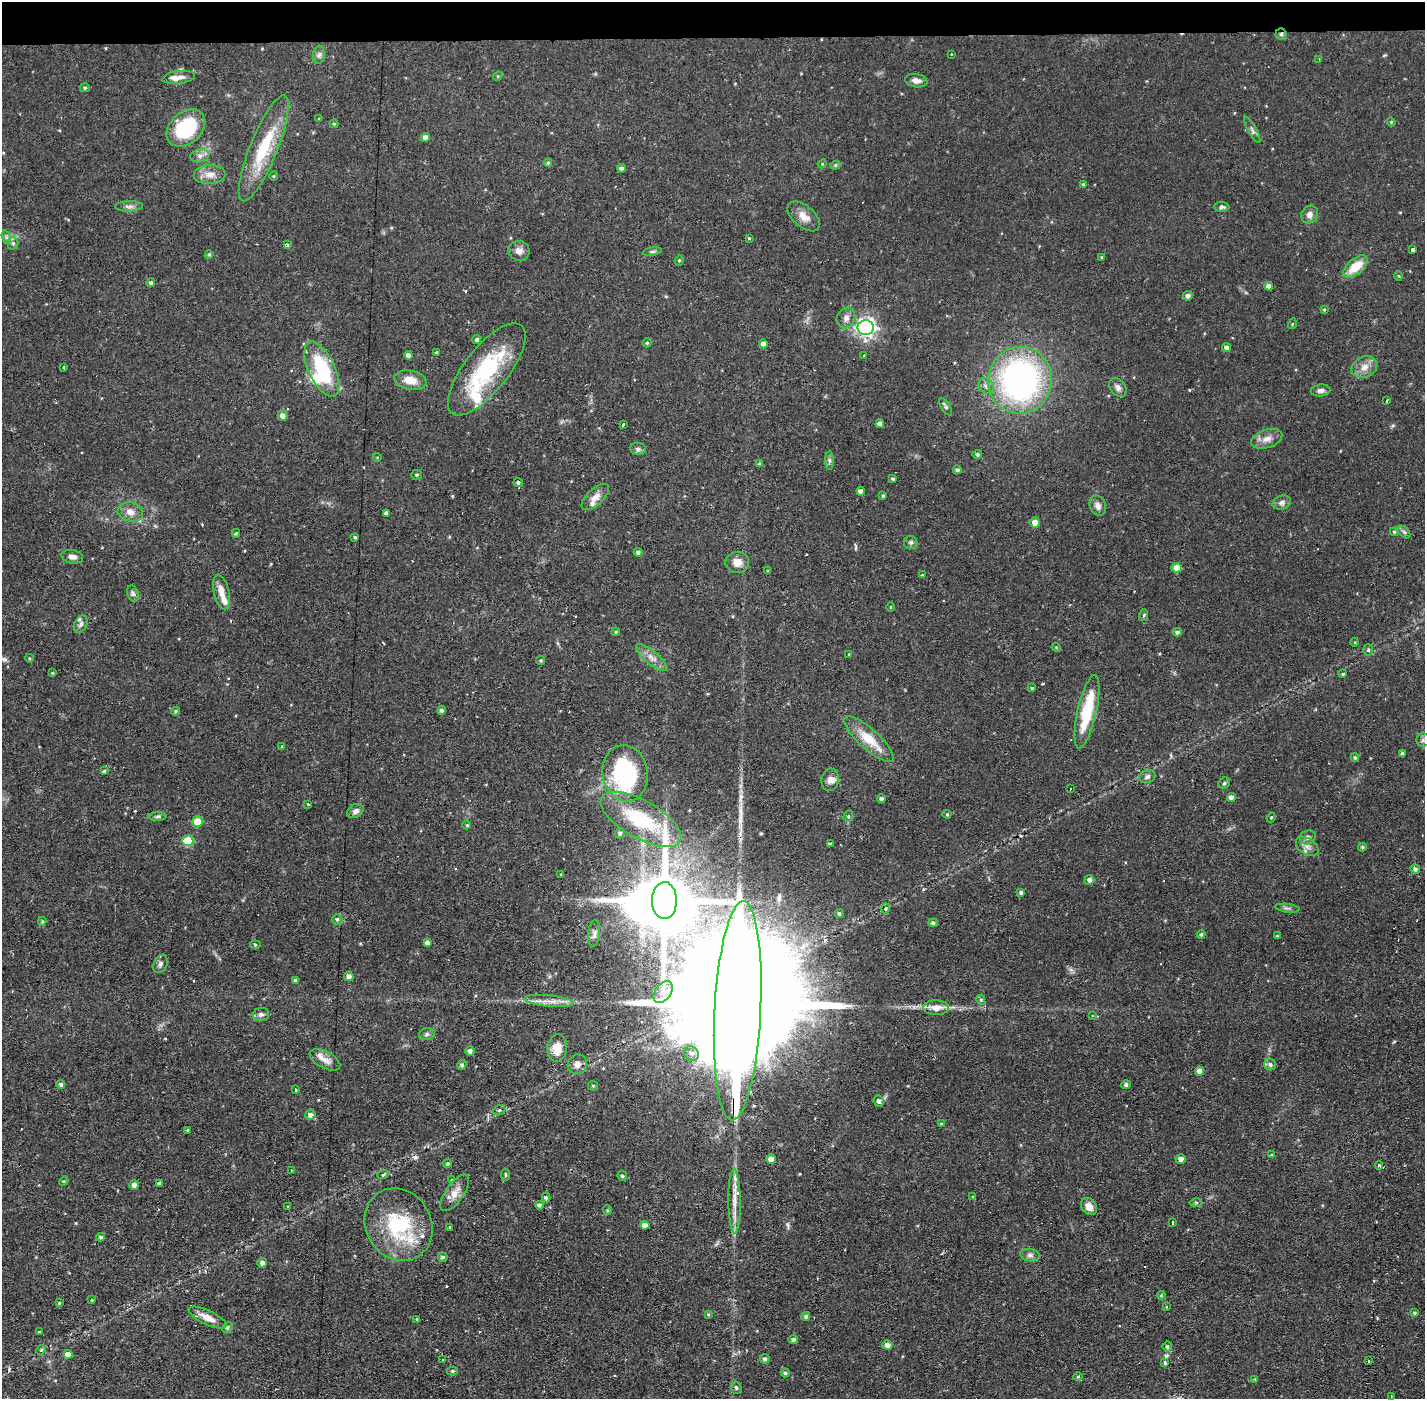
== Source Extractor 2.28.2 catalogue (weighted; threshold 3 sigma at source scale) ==
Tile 2 of 3 x 3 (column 2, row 1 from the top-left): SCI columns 1423-2845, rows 2849-4245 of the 4267 x 4299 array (HDU 1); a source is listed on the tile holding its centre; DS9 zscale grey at full resolution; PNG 1427 x 1401 px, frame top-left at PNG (2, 2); each listed source drawn as its Kron ellipse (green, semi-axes under 4 px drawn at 4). Shown black and unused: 3% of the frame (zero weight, under 2 of 3 exposures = <1% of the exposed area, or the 3 px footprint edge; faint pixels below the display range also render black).
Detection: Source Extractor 2.28.2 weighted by HDU 2 'WHT'; one run over the whole footprint, this tile lists its part. Background 0.0567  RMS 0.0058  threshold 0.0261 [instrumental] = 3 sigma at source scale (4.5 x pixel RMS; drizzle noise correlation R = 1.50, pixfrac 1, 0.05/0.05 arcsec/px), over >= 5 px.
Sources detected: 272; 1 too faint to see at this stretch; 3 inside a brighter object's white glare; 14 cosmic-ray / hot-pixel residue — neither listed nor drawn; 10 inside a brighter listed object's ellipse — not listed separately; the other 244 listed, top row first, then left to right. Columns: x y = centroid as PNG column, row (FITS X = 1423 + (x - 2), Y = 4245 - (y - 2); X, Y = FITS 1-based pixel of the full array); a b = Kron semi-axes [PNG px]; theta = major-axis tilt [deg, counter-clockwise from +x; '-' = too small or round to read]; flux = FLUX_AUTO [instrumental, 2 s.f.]
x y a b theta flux
1281 34 5 5 - 1.2
951 54 3 2 - 0.6
319 55 9 6 80 1.8
1319 59 3 2 - 0.66
498 76 5 4 - 0.59
179 77 16 6 7 4.1
916 81 11 6 -9 3.1
85 88 5 4 - 0.99
319 119 4 4 - 0.48
1391 122 4 4 - 0.64
334 124 4 4 - 0.85
186 128 22 15 42 35
1252 130 14 3 -61 1.7
425 137 4 4 - 2.9
264 148 57 13 68 33
200 156 10 6 11 2.4
548 163 4 3 - 0.79
822 164 4 3 - 0.52
835 165 5 4 - 0.9
622 168 4 4 - 2
210 175 16 9 2 5.6
274 176 5 3 - 0.52
1083 184 4 3 - 0.7
129 206 14 5 2 2.3
1222 207 7 5 -3 1.4
1310 215 9 8 - 3.1
804 216 19 10 -41 6.2
6 237 7 4 -71 1.2
749 238 4 4 - 0.61
13 243 6 5 - 1.3
287 245 4 3 - 0.95
1412 250 3 3 - 4.7
519 251 11 9 -20 3.3
652 252 9 3 11 1.1
209 254 4 3 - 0.81
1101 257 4 3 - 0.48
679 260 5 4 - 0.78
1356 267 14 7 41 13
1399 276 5 3 - 0.5
151 283 4 4 - 1.6
1269 286 4 4 - 3
1188 296 5 4 - 2.2
1324 310 4 3 - 0.61
846 318 10 9 - 3.3
1292 324 5 3 - 0.49
866 328 8 7 - 230
477 340 4 4 - 1.3
647 343 4 4 - 0.78
763 344 4 4 - 3.1
1227 347 4 4 - 2.2
437 352 4 3 - 0.89
408 355 4 4 - 2.1
864 356 3 2 - 0.79
64 367 3 2 - 0.79
1364 367 13 10 29 5.3
322 369 30 13 -65 39
487 369 56 22 52 54
410 380 16 9 -11 7.8
1020 380 33 32 - 170
986 386 8 7 - 2.6
1118 388 10 7 -51 2.5
1321 391 10 6 7 2.2
1387 401 3 3 - 1.1
946 407 9 4 -59 1.2
282 416 5 5 - 2.9
880 424 4 4 - 2.7
623 425 3 2 - 1.7
1267 439 16 9 19 4.9
638 449 8 6 -11 1.6
977 454 4 4 - 1.4
377 457 4 3 - 0.44
829 460 9 4 -89 1.3
759 464 4 4 - 0.85
957 470 4 4 - 1.5
417 475 5 5 - 0.89
893 479 3 3 - 1
518 482 4 4 - 1.8
861 491 4 4 - 2.3
883 496 4 3 - 0.83
595 497 17 8 43 4.9
1282 502 9 7 18 2.3
1098 506 10 8 -67 3.4
130 512 13 9 -13 4.9
386 513 4 3 - 1.6
1035 522 5 5 - 4.5
1394 532 4 4 - 0.69
1404 532 7 4 -45 1.1
236 533 4 3 - 0.91
355 537 3 3 - 0.82
911 542 7 6 - 1.4
638 552 4 4 - 1.8
72 557 11 6 -10 2.8
737 562 12 10 1 5.4
1177 568 5 5 - 8.7
768 571 3 3 - 0.53
922 574 3 3 - 3.2
221 592 17 8 -77 6.4
133 594 8 5 -71 1.6
890 607 4 3 - 0.51
1144 615 6 3 72 0.68
81 624 9 6 64 1.8
616 632 4 3 - 0.73
1177 632 4 4 - 1.1
1355 642 4 3 - 0.41
1056 647 5 3 - 0.56
1368 650 5 5 - 0.89
849 654 3 2 - 0.87
651 657 19 6 -39 4.7
29 658 4 3 - 0.56
541 660 4 4 - 0.81
52 673 3 3 - 0.61
1343 674 4 3 - 0.78
1032 688 4 4 - 0.87
441 710 4 4 - 1.4
176 711 4 3 - 0.82
1087 712 37 9 77 28
869 739 32 10 -42 15
1423 740 6 6 - 1.6
282 746 4 3 - 0.45
1403 754 4 3 - 1.7
1355 758 4 3 - 0.94
104 771 3 3 - 0.79
625 773 28 22 -80 75
1147 777 8 6 19 1.9
830 780 11 8 81 3.4
1224 783 6 5 - 0.96
1070 789 2 2 - 0.49
1231 797 4 4 - 3.1
881 799 4 4 - 1.7
308 804 3 2 - 0.57
355 811 9 6 27 2.5
947 814 4 4 - 0.63
158 816 9 4 1 1.3
848 816 6 4 70 0.92
1271 818 5 3 - 0.63
641 819 45 19 -29 44
197 822 5 5 - 10
467 825 4 3 - 0.57
620 833 5 4 - 1.3
1308 837 8 6 26 2
188 841 5 5 - 23
830 843 3 3 - 4.8
1307 846 12 8 -32 3.7
1362 847 4 4 - 0.84
1415 869 5 4 - 1.6
561 874 3 2 - 0.45
1089 880 5 5 - 2
1021 893 4 4 - 1.3
664 900 18 12 -89 4600
886 908 5 4 - 0.73
1287 908 12 3 -7 1.2
839 913 4 4 - 1.2
337 919 5 5 - 1.2
42 921 4 3 - 0.72
933 923 4 4 - 1.5
594 933 13 6 84 2.2
1201 934 4 4 - 1
1277 936 4 3 - 0.49
427 943 4 4 - 2.4
255 945 5 3 - 0.73
160 964 9 6 65 1.9
349 976 5 4 - 2.9
295 980 4 3 - 1.2
663 992 12 8 52 4.3
981 1000 5 4 - 0.93
549 1001 25 5 -6 5.8
936 1008 13 7 -1 6.7
738 1011 110 23 87 54000
261 1015 8 6 14 2.1
1092 1016 3 2 - 0.46
427 1034 8 6 16 1.5
557 1048 13 10 85 8
470 1051 4 4 - 2.1
691 1053 8 7 - 2.1
325 1060 17 8 -27 4.7
577 1064 10 9 - 3.7
1270 1064 6 5 - 1.7
462 1065 5 4 - 1.4
1199 1071 5 4 - 3.4
61 1084 4 4 - 1.4
1126 1085 4 4 - 1.4
593 1086 5 4 - 0.65
296 1090 3 2 - 0.7
879 1101 6 5 - 1.8
499 1110 6 5 - 1.2
310 1115 5 5 - 2.3
941 1124 3 3 - 0.89
187 1131 4 3 - 1.9
1271 1155 3 3 - 0.55
771 1159 5 4 - 5.6
1181 1159 5 5 - 2.7
447 1163 4 4 - 0.97
1379 1165 4 3 - 1.4
291 1171 3 2 - 1.1
383 1174 5 3 - 0.75
505 1175 6 4 86 0.82
622 1176 5 4 - 1
452 1180 3 3 - 0.8
64 1181 5 4 - 0.64
159 1183 3 3 - 4.6
134 1185 5 5 - 2.3
455 1193 21 9 55 6
972 1197 4 3 - 0.82
546 1198 5 4 - 1.2
734 1201 32 6 -89 8.1
1196 1202 6 4 -1 0.85
539 1205 4 3 - 1.3
1089 1206 9 7 -55 4.8
288 1207 3 3 - 1.3
607 1210 5 4 - 0.68
1172 1223 4 3 - 1.9
399 1225 37 32 -58 46
645 1225 4 4 - 3.7
449 1228 4 3 - 1.7
101 1237 4 4 - 1.2
1030 1255 9 6 -10 2.1
443 1257 5 4 - 1.2
262 1263 5 4 - 2.1
1161 1295 4 4 - 0.6
92 1300 4 3 - 0.61
59 1303 4 3 - 0.48
1166 1306 3 3 - 0.84
1415 1313 3 3 - 0.79
708 1314 4 3 - 0.68
806 1316 4 4 - 1.6
208 1318 20 7 -25 6.7
417 1319 2 2 - 0.77
227 1327 6 5 - 1.4
39 1332 3 3 - 0.63
793 1340 5 4 - 1.7
887 1345 5 4 - 3.6
1167 1346 5 5 - 1.1
41 1350 5 4 - 0.84
68 1354 4 4 - 5.4
442 1359 3 2 - 0.85
765 1359 5 4 - 1.6
1368 1361 3 3 - 1.5
1164 1362 4 3 - 9.6
452 1371 5 4 - 0.93
785 1373 4 4 - 1.2
1078 1377 4 4 - 0.65
1255 1379 4 4 - 0.49
736 1388 6 5 - 1.2
1391 1396 2 2 - 0.51
Overlapping masked pixels (flux is a lower limit): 4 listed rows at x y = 1281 34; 322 369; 518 482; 738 1011